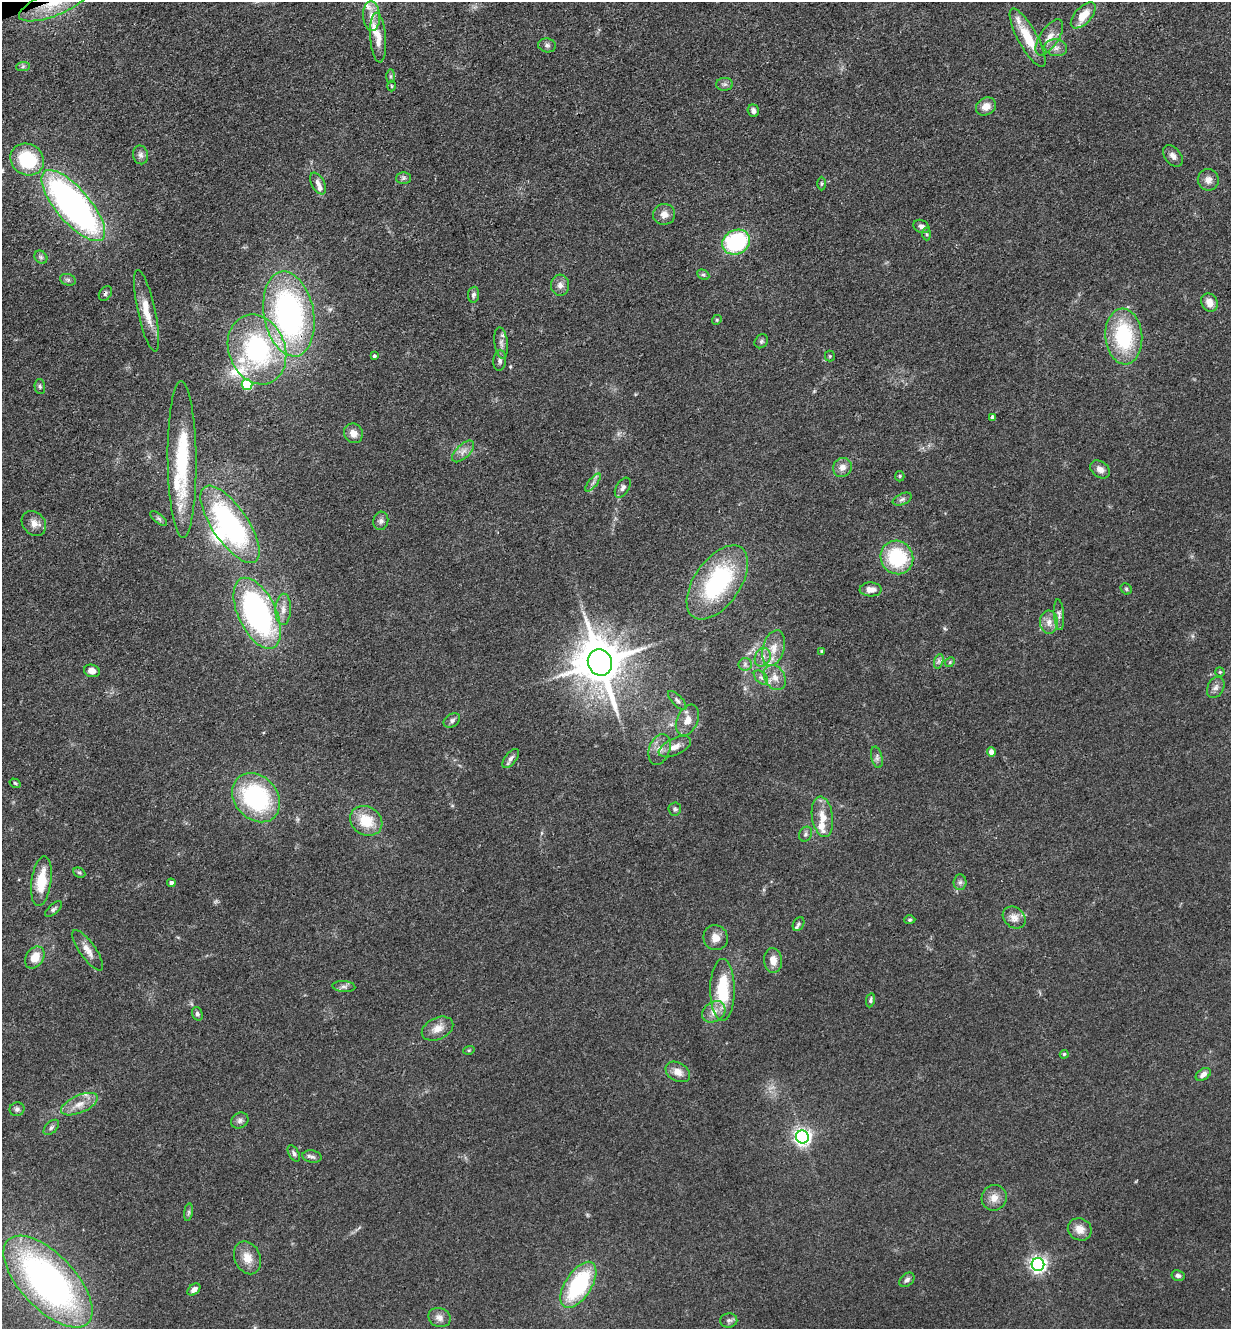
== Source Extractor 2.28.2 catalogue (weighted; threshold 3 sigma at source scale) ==
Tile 11 of 4 x 4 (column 3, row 3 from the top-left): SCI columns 2750-3978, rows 1385-2711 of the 5372 x 5421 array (HDU 1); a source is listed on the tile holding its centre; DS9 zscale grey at full resolution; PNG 1233 x 1331 px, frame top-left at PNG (2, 2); each listed source drawn as its Kron ellipse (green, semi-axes under 4 px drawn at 4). Shown black and unused: <1% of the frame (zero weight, under 3 of 4 exposures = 5% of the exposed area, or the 3 px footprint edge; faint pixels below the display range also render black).
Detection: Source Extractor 2.28.2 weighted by HDU 2 'WHT'; one run over the whole footprint, this tile lists its part. Background 0.0598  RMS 0.0054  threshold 0.0244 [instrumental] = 3 sigma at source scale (4.5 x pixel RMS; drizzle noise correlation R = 1.50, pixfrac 1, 0.05/0.05 arcsec/px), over >= 5 px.
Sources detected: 144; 1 inside a brighter object's white glare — neither listed nor drawn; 9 inside a brighter listed object's ellipse — not listed separately; the other 134 listed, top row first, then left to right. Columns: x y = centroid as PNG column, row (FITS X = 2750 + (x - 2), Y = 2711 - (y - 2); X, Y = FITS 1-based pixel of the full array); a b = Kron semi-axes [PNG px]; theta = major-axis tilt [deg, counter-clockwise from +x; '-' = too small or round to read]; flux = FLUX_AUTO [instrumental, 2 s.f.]
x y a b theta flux
54 4 37 12 21 19
1083 15 16 8 47 9.5
372 16 15 8 -85 5
1049 37 20 9 56 6.1
378 38 25 8 -85 7
1028 38 33 9 -61 17
547 45 9 7 -10 1.7
1056 48 11 8 -11 3.1
23 67 7 4 2 1.1
390 76 7 4 89 1
725 84 8 6 1 1.6
391 86 5 3 - 0.51
986 106 10 8 29 4.7
753 111 6 5 - 2.2
141 155 9 7 -77 2.2
1173 156 12 8 -52 2.9
27 159 17 15 -32 30
403 178 7 6 - 1.5
1208 180 11 10 - 3.9
318 184 11 6 -62 2.7
821 184 7 3 90 0.78
73 206 44 17 -49 210
664 214 11 10 - 4.1
921 226 8 6 -27 2.7
927 234 6 4 -87 0.84
736 242 14 12 26 62
41 257 7 5 -46 1.4
703 275 6 4 -26 0.93
68 280 8 5 -17 1.3
560 285 10 9 - 3.2
105 293 8 5 55 1.3
473 295 8 5 85 1.8
1209 302 9 8 - 4.6
146 311 41 9 -78 11
289 314 43 25 -80 150
717 320 5 4 - 0.73
1124 336 28 18 -85 42
761 341 7 6 - 1.1
501 343 15 6 -83 2.9
257 349 36 28 -68 80
374 356 3 3 - 1.1
830 356 5 5 - 0.67
500 360 10 6 84 1.8
247 385 5 5 - 38
40 386 7 5 -87 1
993 417 4 3 - 1.7
353 433 10 9 - 4.3
463 451 14 6 44 3.3
182 459 78 14 -89 42
842 467 10 9 - 3.8
1100 469 11 8 -36 3.6
900 476 5 4 - 0.7
593 482 11 3 50 1.4
623 488 11 6 57 2
902 499 10 5 24 1.8
159 518 10 4 -39 1.4
381 521 9 7 76 1.9
34 524 13 11 -48 4.4
230 524 45 18 -56 100
897 557 17 16 - 35
717 582 42 23 55 68
871 589 11 7 -2 4.3
1126 589 6 5 - 0.86
283 609 15 7 88 4.4
257 613 38 19 -65 140
1059 615 15 5 -86 2.3
1049 622 11 9 -86 4.4
774 648 18 10 75 7.4
821 651 4 3 - 0.61
763 657 9 7 64 3.1
939 661 7 4 71 1.4
600 662 13 12 - 2600
950 662 5 4 - 0.74
745 664 6 6 - 1.6
92 671 8 6 -15 3.5
1220 672 5 4 - 0.68
761 677 8 5 -43 1.5
775 678 13 10 -58 4.8
1216 687 11 8 62 2.6
677 700 12 5 -45 1.7
687 720 16 10 65 5.4
452 721 9 6 34 1.6
675 747 17 8 25 4.8
659 749 16 10 71 4.9
991 752 4 4 - 4.2
877 757 11 5 -76 2
511 758 11 6 51 2.2
15 783 6 4 -32 0.7
256 798 27 21 -48 67
675 809 6 6 - 1.3
822 817 20 10 -82 8
366 821 17 14 -33 15
806 834 8 6 63 1.4
79 873 6 4 -27 0.92
41 881 25 10 82 16
960 882 8 6 87 1.7
171 883 4 4 - 1.7
53 909 10 5 41 1.3
1014 918 12 10 -39 4.3
910 920 6 4 2 0.85
798 924 7 5 60 1.1
716 938 13 12 - 5
88 950 24 8 -55 5.2
35 957 12 8 55 8.4
773 960 12 9 -86 5
344 986 11 5 -4 2
722 990 31 12 -90 27
870 1000 7 4 80 1.1
714 1012 12 9 35 4.8
197 1014 7 5 -73 1.3
437 1029 16 10 25 5.8
469 1050 6 3 17 0.63
1064 1054 4 3 - 0.7
678 1072 13 9 -29 5
1203 1074 8 5 36 2.8
79 1104 19 8 23 6.5
17 1109 7 7 - 1.5
240 1121 9 7 31 2
51 1127 9 5 45 1.6
802 1137 6 6 - 220
294 1153 9 5 -60 1.5
312 1157 9 6 -11 1.7
994 1198 13 12 - 5.2
188 1212 9 4 81 0.99
1080 1229 12 11 - 5.5
247 1258 17 13 -66 7.7
1038 1264 6 6 - 210
1178 1276 6 5 - 1.5
907 1280 8 6 39 1.7
48 1282 58 27 -46 220
578 1285 26 13 57 56
194 1290 7 5 40 2.7
439 1317 11 9 -22 3.5
729 1320 8 7 - 1.7
Overlapping masked pixels (flux is a lower limit): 4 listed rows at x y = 54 4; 105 293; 289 314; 182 459
Isophote crosses this tile's border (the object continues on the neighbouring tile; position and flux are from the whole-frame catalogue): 1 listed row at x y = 54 4